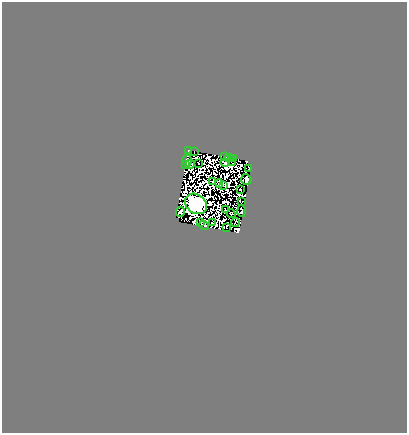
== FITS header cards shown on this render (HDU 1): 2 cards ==
NAXIS1  =                  405
NAXIS2  =                  431

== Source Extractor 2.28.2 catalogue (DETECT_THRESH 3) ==
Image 405 x 431 px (HDU 1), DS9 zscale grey, 1 PNG px = 1 image px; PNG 409 x 435 px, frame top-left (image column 1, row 431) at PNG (2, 2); each listed source drawn as its Kron ellipse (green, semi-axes under 4 px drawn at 4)
Background 5.26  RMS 1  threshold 3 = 3 sigma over >= 5 px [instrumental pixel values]
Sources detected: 54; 26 with non-positive FLUX_AUTO (blend fragments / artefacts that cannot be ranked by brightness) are neither listed nor drawn; the other 28 listed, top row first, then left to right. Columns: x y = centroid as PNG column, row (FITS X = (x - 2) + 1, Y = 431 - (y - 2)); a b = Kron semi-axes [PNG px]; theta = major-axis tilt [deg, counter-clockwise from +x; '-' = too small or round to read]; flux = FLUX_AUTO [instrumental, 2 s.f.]
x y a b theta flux
189 150 3 2 - 170
194 152 4 2 - 270
224 157 2 2 - 51
229 158 4 2 - 180
233 159 3 2 - 36
187 160 6 5 - 1100
198 163 2 2 - 71
225 163 4 3 - 180
233 163 3 2 - 170
190 164 4 4 - 210
186 165 4 2 - 310
249 169 3 2 - 98
246 179 5 5 - 710
213 181 3 2 - 3.6
219 183 4 3 - 130
224 185 4 2 - 180
240 189 2 2 - 240
242 201 3 2 - 110
196 204 12 9 -34 420000
225 209 2 2 - 260
242 211 6 3 -87 370
180 212 5 4 - 140
231 214 4 2 - 150
201 222 3 2 - 190
235 222 4 2 - 12
212 223 2 2 - 110
204 225 5 3 - 210
226 227 3 2 - 230
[26 non-positive-flux detections neither listed nor drawn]